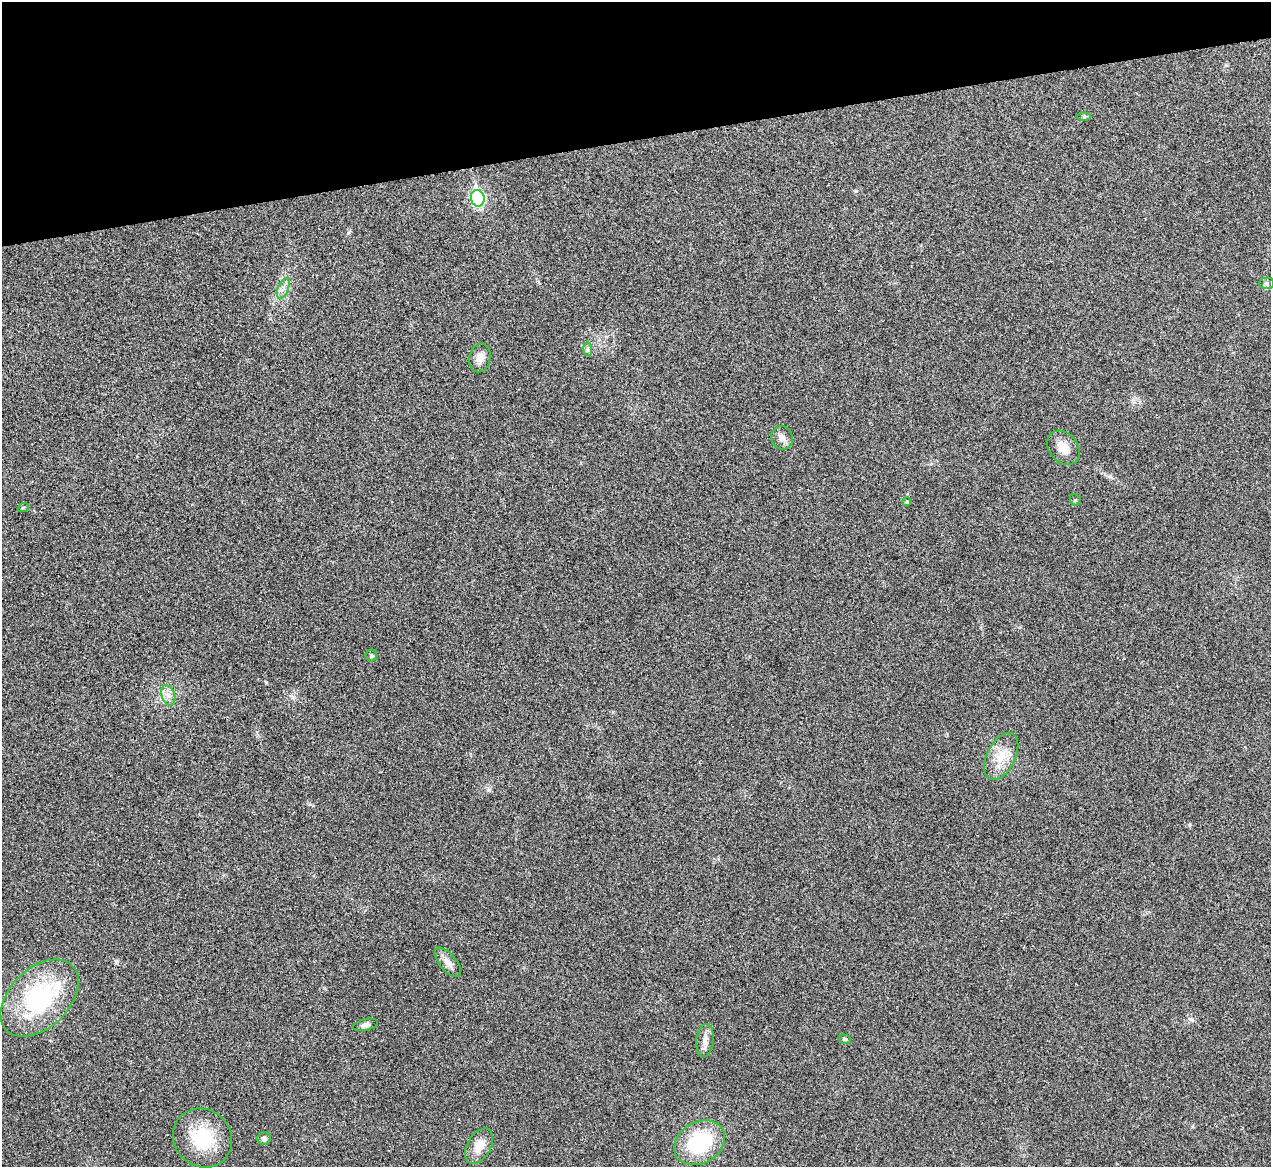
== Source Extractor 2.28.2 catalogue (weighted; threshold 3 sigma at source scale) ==
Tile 3 of 4 x 4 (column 3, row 1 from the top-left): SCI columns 2543-3811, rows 3641-4805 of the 5086 x 5069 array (HDU 1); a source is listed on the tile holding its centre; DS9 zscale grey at full resolution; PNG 1273 x 1169 px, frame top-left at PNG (2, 2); each listed source drawn as its Kron ellipse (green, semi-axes under 4 px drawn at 4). Shown black and unused: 12% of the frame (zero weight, under 3 of 4 exposures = <1% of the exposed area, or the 3 px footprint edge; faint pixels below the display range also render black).
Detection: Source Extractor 2.28.2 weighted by HDU 2 'WHT'; one run over the whole footprint, this tile lists its part. Background 0.0296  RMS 0.0061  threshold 0.0272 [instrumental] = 3 sigma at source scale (4.5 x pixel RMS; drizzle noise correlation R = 1.50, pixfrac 1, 0.05/0.05 arcsec/px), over >= 5 px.
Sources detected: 23; all 23 listed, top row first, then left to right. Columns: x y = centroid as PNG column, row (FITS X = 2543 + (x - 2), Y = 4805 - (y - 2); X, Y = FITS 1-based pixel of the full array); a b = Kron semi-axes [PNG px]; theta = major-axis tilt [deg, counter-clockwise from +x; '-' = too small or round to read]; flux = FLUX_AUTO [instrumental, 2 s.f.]
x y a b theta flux
1084 117 6 4 1 0.86
478 198 8 7 - 110
1266 283 7 6 - 1.3
283 288 11 5 69 2.7
588 349 7 4 -89 1.2
480 358 14 10 78 5.4
782 438 12 10 -72 3.6
1063 448 19 14 -50 7.8
1075 500 6 5 - 0.86
907 502 4 4 - 0.95
23 508 5 3 - 0.62
372 655 6 6 - 0.96
168 695 10 6 -71 3.3
1001 756 25 14 63 12
448 962 18 8 -50 4.6
40 998 46 29 44 78
366 1025 12 5 13 2.6
845 1039 6 4 -19 0.81
705 1040 16 9 84 4.7
202 1138 31 28 -44 29
264 1138 7 6 - 1.4
700 1143 27 20 30 45
479 1146 19 11 60 8.6
Unlisted compact peaks at least as high as the median listed source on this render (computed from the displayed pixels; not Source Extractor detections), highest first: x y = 489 790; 856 191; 116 961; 348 233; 1192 1020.